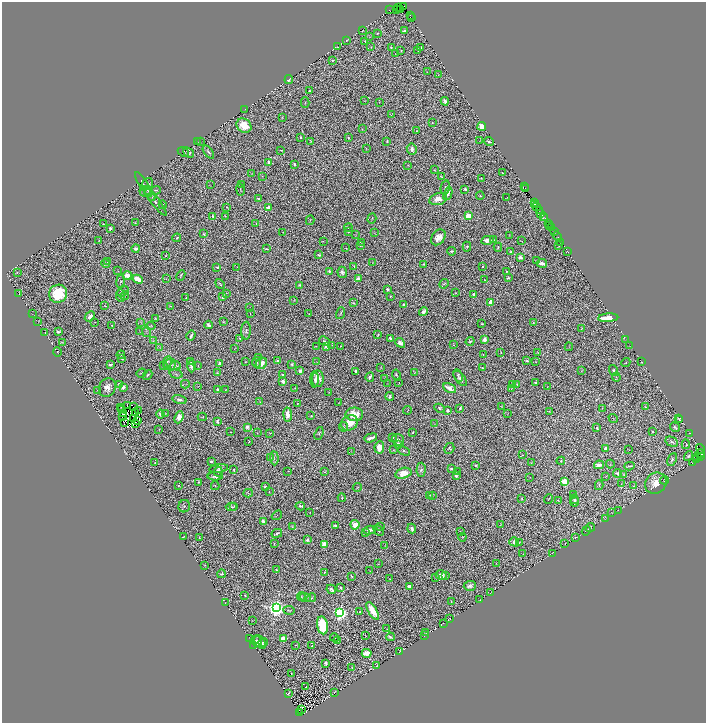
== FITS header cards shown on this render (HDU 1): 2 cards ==
NAXIS1  =                 1408
NAXIS2  =                 1442

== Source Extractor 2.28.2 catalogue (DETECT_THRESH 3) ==
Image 1408 x 1442 px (HDU 1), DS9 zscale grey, zoomed out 1/2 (1 PNG px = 2 x 2 image px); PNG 708 x 725 px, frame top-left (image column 1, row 1442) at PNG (2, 2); each listed source drawn as its Kron ellipse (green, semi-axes under 4 px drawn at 4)
Background 1.1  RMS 0.029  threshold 0.0858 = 3 sigma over >= 5 px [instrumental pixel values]
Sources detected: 657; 97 cannot appear on this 1/2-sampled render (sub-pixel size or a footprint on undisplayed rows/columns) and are neither listed nor drawn; of the other 560, the 500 brightest by FLUX_AUTO listed and drawn (60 fainter detections omitted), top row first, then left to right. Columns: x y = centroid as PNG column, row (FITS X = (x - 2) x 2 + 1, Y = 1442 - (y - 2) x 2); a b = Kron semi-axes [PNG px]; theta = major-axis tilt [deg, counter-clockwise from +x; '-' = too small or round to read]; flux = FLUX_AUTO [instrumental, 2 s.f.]
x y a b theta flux
403 6 2 1 - 230
399 8 2 1 - 75
397 9 3 1 - 79
401 9 3 2 - 1600
389 10 2 1 - 13
410 15 2 1 - 110
411 18 2 1 - 62
363 30 2 1 - 2
404 31 3 2 - 7
377 33 2 2 - 4.3
369 37 3 2 - 1.8
346 40 2 1 - 1.9
365 41 3 2 - 2.6
337 46 3 1 - 1.6
371 47 2 1 - 3
391 47 3 2 - 2
421 48 3 2 - 7.2
418 50 3 3 - 6.4
401 51 2 1 - 2.9
396 53 3 2 - 3.4
333 60 3 2 - 6.4
427 72 3 2 - 1.9
438 75 3 2 - 2.1
289 79 4 2 - 11
310 91 2 2 - 7.9
365 101 3 2 - 2.1
445 101 4 2 - 31
379 102 2 2 - 2
305 103 5 2 - 4.1
244 110 3 1 - 2.5
391 115 3 2 - 2.3
282 117 4 2 - 3.3
432 122 2 2 - 3.1
244 126 8 6 -43 130
482 126 4 3 - 68
362 129 2 2 - 2.7
417 131 2 2 - 2.9
301 137 2 2 - 11
348 138 2 2 - 10
200 141 4 2 - 3.7
311 141 2 2 - 2.8
387 141 2 2 - 9.2
480 141 2 1 - 2.2
198 142 2 1 - 1.7
489 142 5 2 - 11
366 149 2 1 - 2
412 149 5 5 - 23
281 150 3 1 - 3.2
183 152 6 2 -26 3.5
208 152 7 3 -50 12
188 153 6 4 -40 8.2
269 163 3 3 - 21
294 164 3 2 - 10
408 165 2 1 - 2.1
434 170 2 1 - 2.7
502 173 2 1 - 3.5
252 174 3 2 - 1.9
262 176 2 1 - 1.8
441 177 2 2 - 3.1
481 178 3 2 - 2.8
143 184 13 3 -60 12
210 185 2 1 - 2.3
242 185 2 2 - 2.2
524 186 2 1 - 49
146 187 10 6 65 32
445 187 7 4 78 13
465 189 3 2 - 15
525 189 3 1 - 130
156 190 5 3 - 5.5
240 190 6 2 -78 4.6
148 192 5 2 - 6.2
448 194 6 3 66 22
150 195 7 2 -58 4.9
480 196 4 3 - 4.9
507 197 2 2 - 1.9
258 198 2 2 - 8.8
438 199 9 5 15 47
155 201 18 4 -52 24
534 202 2 1 - 110
535 204 3 1 - 110
163 205 4 2 - 4.9
227 207 2 1 - 1.7
537 207 3 1 - 240
268 208 3 3 - 41
540 210 3 1 - 240
540 214 3 2 - 87
213 216 3 2 - 7.4
225 216 2 1 - 3.2
468 216 3 3 - 78
543 216 2 1 - 310
372 218 5 2 - 4.1
545 218 3 1 - 210
310 220 5 1 - 2.7
135 223 4 3 - 5.2
103 224 2 1 - 3.8
256 224 2 1 - 1.8
548 224 2 1 - 74
550 225 3 1 - 110
110 228 3 3 - 13
348 228 4 2 - 3.9
552 228 3 1 - 130
554 231 3 1 - 260
283 232 2 1 - 1.9
348 232 3 3 - 5.3
374 233 2 1 - 2.1
204 234 3 2 - 4.8
355 235 3 2 - 2.6
509 236 3 2 - 2.9
438 237 9 6 53 48
557 237 5 2 - 260
177 238 4 3 - 7.8
99 240 2 2 - 3
488 240 6 4 11 49
493 240 2 2 - 2.9
323 241 3 2 - 2.6
521 241 3 1 - 2.4
361 242 2 2 - 3.5
561 242 2 1 - 110
360 246 3 2 - 3.9
559 246 2 2 - 3.1
467 247 5 3 - 7.6
498 247 4 2 - 4.8
345 248 4 2 - 2.4
136 249 4 3 - 22
266 249 3 2 - 4.4
451 251 4 3 - 8.2
511 252 3 2 - 6.5
568 252 3 1 - 34
319 255 3 2 - 7.6
166 256 2 2 - 3.3
520 257 3 3 - 20
537 260 2 1 - 1.9
107 262 3 3 - 3
372 262 2 1 - 1.8
542 263 5 2 - 48
105 264 4 2 - 6
424 264 3 2 - 6.1
354 266 3 2 - 3.4
483 266 2 2 - 3.5
217 267 4 3 - 6.1
237 267 2 1 - 1.6
118 271 2 2 - 2.6
330 271 3 3 - 9.7
506 271 2 2 - 4.4
342 272 5 4 - 17
17 273 3 2 - 2.8
181 275 5 1 - 5
127 276 4 3 - 67
508 278 3 2 - 7.4
138 279 5 3 - 100
166 279 2 2 - 2
359 279 4 4 - 26
485 280 2 2 - 3.1
120 281 7 3 80 7.4
220 284 5 2 - 5.4
444 284 5 3 - 6.5
300 285 4 3 - 9.1
388 289 3 2 - 10
123 291 6 2 40 6.1
226 293 3 2 - 2.2
456 293 3 2 - 2.8
19 294 2 1 - 1.7
58 294 9 9 - 250
474 294 3 3 - 12
120 296 6 4 -82 13
125 296 4 3 - 6.1
390 296 3 2 - 3.2
223 297 3 2 - 19
186 298 3 2 - 2.8
294 300 3 2 - 2.9
490 302 4 2 - 37
353 303 3 2 - 4.9
404 304 4 3 - 7.3
105 306 2 2 - 3.1
170 306 2 1 - 1.8
250 307 3 2 - 2.9
423 311 5 3 - 19
340 313 6 2 73 5.5
32 314 2 1 - 1.8
250 314 3 2 - 2.7
309 314 2 2 - 1.9
90 316 6 3 49 29
155 318 3 3 - 4.9
608 318 10 3 4 120
38 321 2 1 - 1.6
223 321 3 3 - 4.6
95 322 2 1 - 2.2
141 322 3 2 - 5
534 323 4 2 - 4.3
482 324 3 2 - 4.7
112 325 2 2 - 2.8
208 325 4 3 - 14
151 326 5 2 - 4.2
581 328 4 2 - 4.1
140 331 3 2 - 2.2
246 331 9 5 89 17
58 332 3 3 - 13
147 332 5 1 - 3.8
45 333 2 1 - 2.3
378 335 3 2 - 5.5
191 336 5 2 - 13
240 338 2 2 - 14
391 338 3 2 - 18
626 339 4 1 - 2.3
484 340 3 3 - 55
153 341 4 3 - 5.4
324 341 5 4 - 8.8
470 341 4 3 - 7.5
62 342 4 2 - 4.4
400 343 5 3 - 22
332 345 2 1 - 1.7
453 345 3 1 - 2.6
316 346 3 1 - 3.1
341 346 3 2 - 3.9
630 346 3 2 - 2.1
160 347 3 2 - 3
326 347 4 3 - 22
569 347 4 2 - 3
235 348 3 1 - 1.9
58 352 4 2 - 3.9
501 352 4 2 - 2.9
538 352 3 1 - 2.6
121 355 4 2 - 3.3
483 355 2 1 - 2.3
122 358 3 2 - 9.7
258 358 3 2 - 2.8
277 361 3 2 - 8.7
527 361 2 2 - 9.2
167 362 6 3 66 11
191 362 4 2 - 4.2
245 362 3 2 - 2.3
257 362 5 4 - 9.2
317 362 3 2 - 2.3
536 362 2 2 - 2.1
642 362 3 1 - 4.8
220 363 3 3 - 22
261 363 6 5 - 49
626 363 5 3 - 5.4
170 364 6 5 - 19
292 364 3 3 - 12
110 365 3 2 - 11
164 366 3 2 - 1.6
175 366 5 4 - 9.1
192 366 6 4 90 23
198 366 3 2 - 3.1
381 368 2 2 - 2.6
482 368 2 2 - 6.3
614 370 6 3 -72 9.4
300 371 4 3 - 15
356 371 3 3 - 17
582 371 2 2 - 2.4
415 372 2 2 - 1.6
141 373 5 2 - 5.6
217 373 3 2 - 3.2
176 374 7 2 -15 5.7
283 374 3 2 - 6.4
147 375 5 3 - 10
396 375 6 2 -76 6.1
458 375 6 3 -64 9.8
370 377 5 2 - 15
616 377 4 3 - 6.2
384 378 3 2 - 1.6
460 378 9 4 -52 20
315 379 8 2 89 20
318 379 8 6 -90 51
283 381 4 3 - 32
387 383 2 2 - 1.6
399 383 2 1 - 1.6
535 383 3 2 - 10
119 384 3 2 - 10
185 384 4 2 - 4.9
513 384 2 1 - 2.3
517 384 2 1 - 2.5
198 386 2 1 - 1.7
107 387 9 8 - 40
123 387 3 3 - 14
547 387 2 1 - 2.4
295 388 2 1 - 2
449 388 7 3 -26 41
511 388 2 2 - 2.5
226 389 3 2 - 2.9
98 390 3 2 - 4.6
217 390 2 2 - 14
328 392 3 1 - 2.9
390 396 4 2 - 8.6
179 400 7 3 -13 16
260 401 3 2 - 2.8
338 403 2 1 - 1.6
297 404 2 1 - 2.4
128 405 3 1 - 7
134 406 2 1 - 3.4
121 407 3 1 - 2.2
501 407 3 2 - 3.3
646 407 3 2 - 7.2
440 408 5 4 - 12
460 408 3 2 - 10
602 408 2 1 - 3
122 409 2 1 - 1.7
138 410 2 1 - 4.3
408 410 4 1 - 2.3
447 411 4 4 - 12
549 411 2 2 - 1.9
135 413 2 1 - 6.3
123 414 2 1 - 3.5
160 414 4 3 - 16
165 414 2 2 - 2.6
354 414 9 7 -2 87
508 414 2 1 - 2
288 415 7 4 -82 71
123 416 2 1 - 4.5
311 416 3 2 - 4
179 417 6 4 68 43
202 417 4 2 - 3.4
679 418 4 2 - 3.3
133 419 3 1 - 3.3
613 419 5 1 - 2.2
679 420 3 2 - 3.9
138 421 2 1 - 4.9
217 421 4 2 - 13
125 423 3 2 - 23
350 423 9 7 32 67
135 424 2 2 - 6.2
434 424 2 2 - 2.3
247 427 4 3 - 22
344 427 5 3 - 8.7
675 427 5 3 - 12
597 428 3 3 - 11
159 429 3 1 - 2.3
652 431 2 2 - 8.4
230 432 2 1 - 2.7
413 432 3 2 - 3.6
257 433 2 1 - 1.8
270 433 2 2 - 2.9
319 433 7 3 70 7
689 433 2 1 - 2.4
392 437 3 3 - 11
371 438 6 2 18 29
398 440 6 5 - 19
249 442 2 2 - 4.8
672 442 6 4 -29 12
398 444 2 2 - 83
686 444 5 2 - 3.7
379 447 6 5 - 60
449 448 5 4 - 8
606 448 3 2 - 31
700 449 5 2 - 200
393 450 3 2 - 3
629 450 2 1 - 1.7
351 451 3 1 - 1.9
404 451 6 3 -27 9.7
700 454 5 2 - 1000
523 455 2 2 - 2.3
688 456 5 4 - 14
700 456 2 2 - 270
271 458 3 2 - 2.6
274 458 7 3 -86 9
697 458 2 2 - 62
672 459 7 3 63 11
697 460 4 1 - 27
211 461 2 2 - 12
561 461 4 3 - 4.9
531 462 4 2 - 2.3
155 463 2 2 - 3.5
693 463 2 1 - 21
610 464 4 2 - 3.6
476 465 3 2 - 4.4
599 465 5 3 - 50
629 466 5 2 - 7.4
219 468 9 4 9 16
234 469 2 2 - 5.7
451 469 3 2 - 7.3
421 470 7 4 87 12
288 471 2 1 - 2
457 471 2 1 - 1.8
218 472 5 3 - 17
325 472 4 2 - 5.2
403 473 8 5 15 82
617 473 4 3 - 15
623 474 3 2 - 2.6
215 476 8 3 3 19
456 476 4 3 - 22
605 476 2 1 - 2.1
530 477 2 1 - 1.6
665 480 4 2 - 5.2
564 481 3 3 - 280
199 482 3 2 - 4.7
656 483 11 10 - 74
621 484 3 1 - 2.3
178 485 2 2 - 7.7
599 485 5 2 - 5.6
215 486 4 2 - 3.9
633 486 3 2 - 3.1
265 487 3 2 - 7.5
357 487 5 2 - 4.2
269 492 2 2 - 2.1
248 493 5 3 - 5.5
430 495 2 2 - 2.9
432 495 3 2 - 3.1
574 495 3 2 - 1.9
342 498 4 3 - 5.2
522 498 4 2 - 3.7
548 499 5 1 - 3.4
574 499 5 3 - 11
558 500 4 3 - 4.1
575 502 4 3 - 9.9
184 506 6 5 - 12
234 506 4 3 - 4.6
300 506 4 3 - 11
231 507 6 3 -4 11
618 510 2 1 - 1.8
310 512 2 1 - 2.6
612 513 3 2 - 1.8
277 515 5 2 - 4
605 519 2 2 - 1.8
263 521 3 3 - 20
355 525 4 4 - 71
500 525 4 1 - 2
335 526 4 2 - 17
293 527 3 3 - 4.5
381 527 2 1 - 2.2
590 527 5 3 - 5.1
412 529 5 3 - 16
370 530 6 4 10 19
379 530 6 3 -44 6.1
586 531 5 2 - 2.7
460 532 3 2 - 2.3
277 533 5 2 - 11
366 533 3 2 - 2.4
184 536 4 2 - 5
462 537 4 3 - 4.6
575 537 3 2 - 3.6
199 538 4 3 - 5.6
307 540 4 3 - 10
514 542 5 4 - 31
519 542 2 2 - 2.3
274 544 3 2 - 3
324 544 4 4 - 59
565 544 2 1 - 2.5
385 546 4 2 - 2.8
523 553 2 2 - 1.7
552 553 3 1 - 2.3
496 563 2 2 - 2.3
378 564 2 1 - 1.8
205 565 3 2 - 2.9
276 570 3 2 - 3.3
369 570 2 1 - 1.8
325 572 3 2 - 3.7
222 574 4 3 - 9.8
441 575 5 5 - 30
351 576 3 2 - 5.5
446 576 4 2 - 6.5
436 577 2 2 - 6.2
390 579 2 1 - 2
470 586 6 5 - 19
409 587 4 3 - 25
340 588 3 3 - 6.5
331 589 5 3 - 15
491 592 3 1 - 1.9
245 595 2 2 - 5.8
301 596 4 3 - 4.5
305 597 6 2 -23 6.7
311 598 5 3 - 7.1
480 600 2 2 - 2.4
451 602 3 1 - 4.4
225 603 2 1 - 1.8
276 608 4 4 - 3700
289 610 5 2 - 4.7
373 611 10 4 -59 130
360 612 3 2 - 9.3
340 613 4 3 - 2000
450 619 2 1 - 1.9
252 621 4 2 - 2.8
443 623 2 1 - 1.8
322 625 9 5 -81 290
387 628 3 2 - 2.1
426 633 3 1 - 2.7
424 635 2 2 - 3.3
366 636 3 1 - 2.1
390 637 4 2 - 10
284 638 4 3 - 76
334 638 4 2 - 2.9
250 639 2 1 - 2.8
337 640 3 2 - 5.1
257 641 6 5 - 23
260 642 7 5 -56 27
263 642 5 4 - 8.9
254 645 3 2 - 1.8
295 645 3 1 - 2.4
312 646 2 2 - 3.8
400 651 2 1 - 2.1
367 653 5 3 - 130
326 663 3 3 - 11
377 665 3 2 - 3.8
352 667 3 2 - 2.2
291 673 3 2 - 2.9
306 687 2 1 - 2.3
335 692 3 1 - 2.7
289 693 3 2 - 3.7
301 709 2 1 - 2.9
299 713 4 1 - 590
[60 fainter detections neither listed nor drawn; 97 sub-pixel or undisplayed-footprint detections neither listed nor drawn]